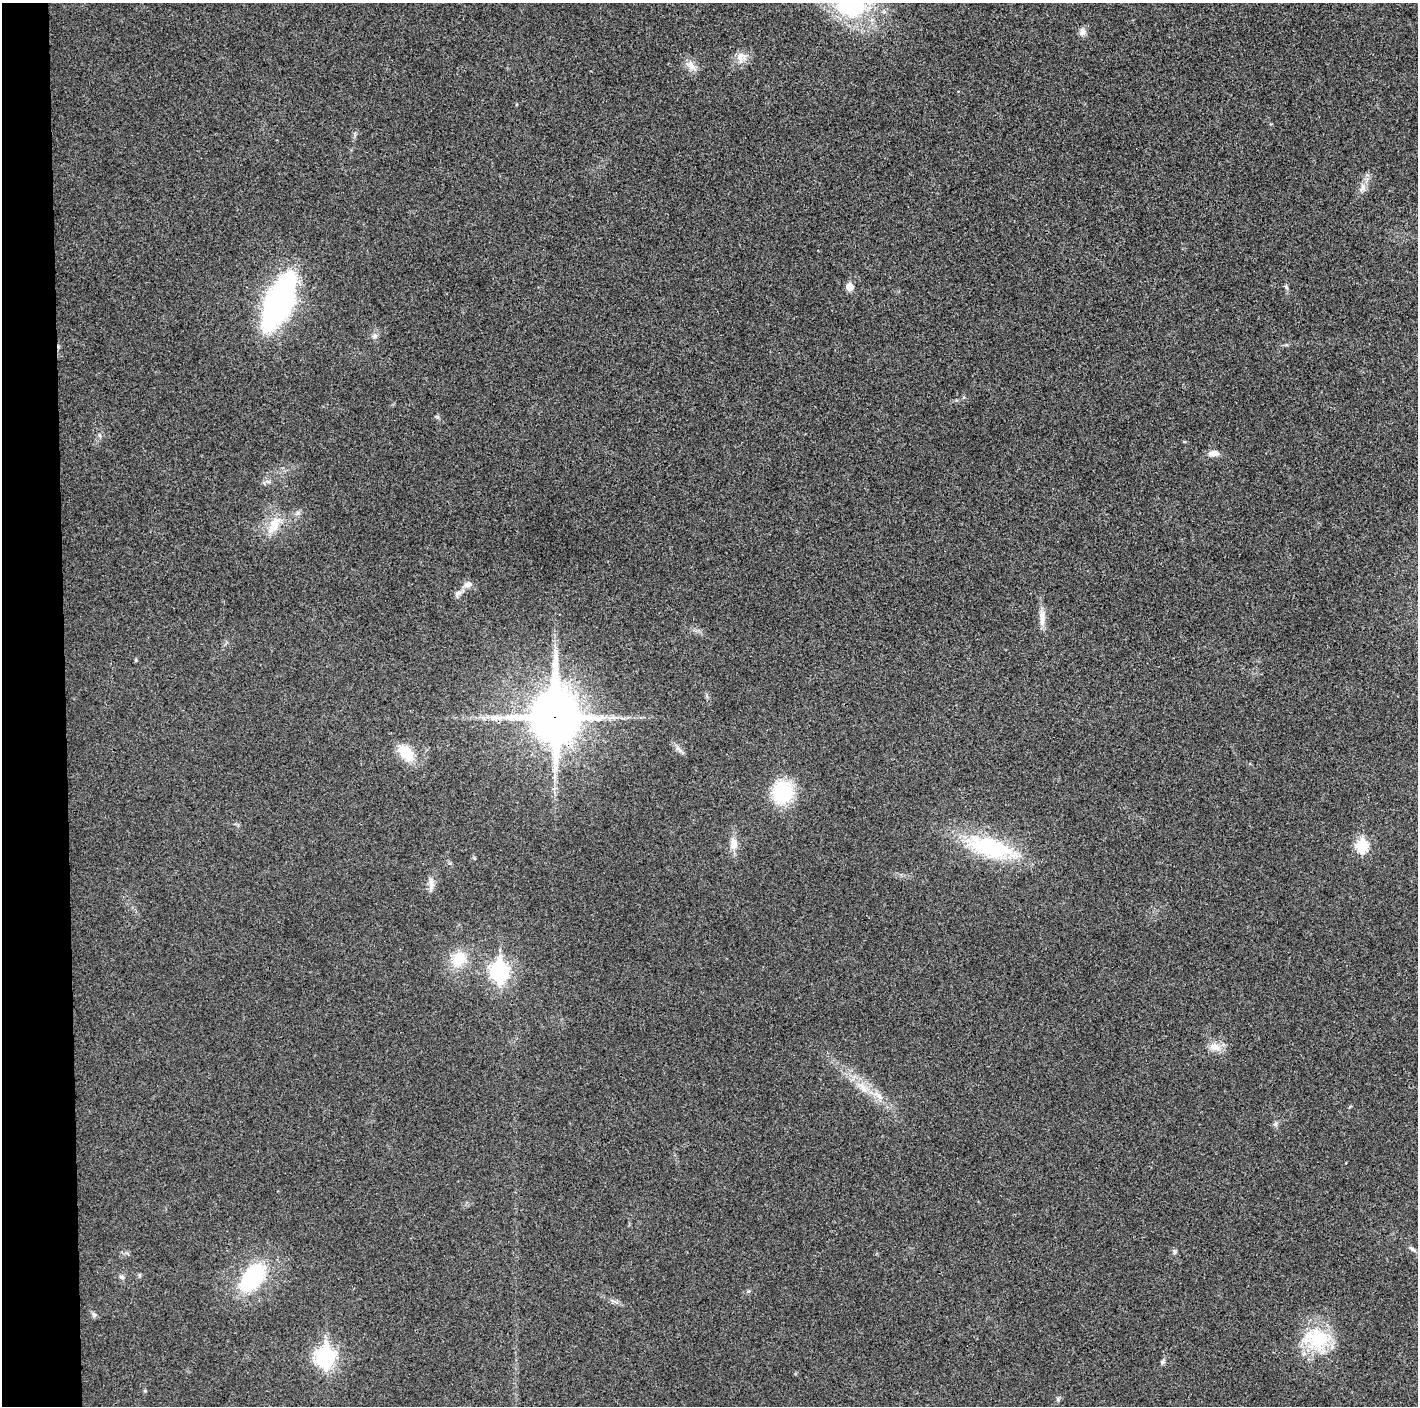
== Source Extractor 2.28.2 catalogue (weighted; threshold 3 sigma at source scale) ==
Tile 4 of 3 x 3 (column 1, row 2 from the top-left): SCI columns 1-1416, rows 1411-2814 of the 4248 x 4222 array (HDU 1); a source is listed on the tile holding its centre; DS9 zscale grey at full resolution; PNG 1420 x 1408 px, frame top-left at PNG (2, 3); no overlay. Shown black and unused: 4% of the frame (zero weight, under 3 of 4 exposures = <1% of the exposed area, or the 3 px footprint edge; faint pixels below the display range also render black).
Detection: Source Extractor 2.28.2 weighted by HDU 2 'WHT'; one run over the whole footprint, this tile lists its part. Background 0.0197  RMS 0.0056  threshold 0.0251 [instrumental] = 3 sigma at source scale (4.5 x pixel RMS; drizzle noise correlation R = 1.50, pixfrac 1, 0.05/0.05 arcsec/px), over >= 5 px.
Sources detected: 37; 1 long thin detection or spike segment (spike, bleed or trail) — not listed; the other 36 listed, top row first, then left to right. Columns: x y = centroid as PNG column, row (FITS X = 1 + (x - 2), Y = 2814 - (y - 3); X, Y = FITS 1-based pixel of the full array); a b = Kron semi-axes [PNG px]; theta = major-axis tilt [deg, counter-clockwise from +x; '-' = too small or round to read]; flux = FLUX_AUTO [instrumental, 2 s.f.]
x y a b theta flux
851 7 40 26 -5 44
1082 32 10 8 68 2.7
741 57 16 12 84 5.2
691 66 18 8 -38 4
1363 188 11 8 65 3
850 287 5 5 - 8.2
279 302 36 14 66 250
375 336 7 5 48 1.5
1214 453 14 7 5 3.6
274 525 24 12 68 10
468 584 10 7 19 3.3
458 594 14 6 54 2.4
1042 617 24 7 -87 5.1
136 660 4 4 - 0.64
555 717 20 16 -89 2200
678 749 15 4 -52 1.9
406 753 18 12 -43 14
783 792 24 21 85 31
733 843 15 9 -81 5.2
1362 846 7 6 - 47
990 847 57 22 -14 52
431 885 23 5 90 2.9
459 959 15 12 61 16
499 972 9 7 -90 180
1214 1047 17 9 -13 5.3
863 1088 17 7 -56 5.2
879 1096 12 5 -45 2.8
1275 1124 6 6 - 1.2
1412 1249 8 5 -36 1.2
1174 1252 8 4 -82 1
121 1277 7 5 -27 1.2
252 1278 27 17 50 50
94 1315 7 5 -44 1.2
1317 1339 36 30 -20 30
325 1357 9 7 -90 190
1162 1362 6 5 - 1
Overlapping masked pixels (flux is a lower limit): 1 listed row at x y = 555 717
Isophote crosses this tile's border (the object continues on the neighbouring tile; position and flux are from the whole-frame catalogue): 1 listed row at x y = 851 7
Unlisted compact peaks at least as high as the median listed source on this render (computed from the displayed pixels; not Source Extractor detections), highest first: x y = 1286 287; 99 435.